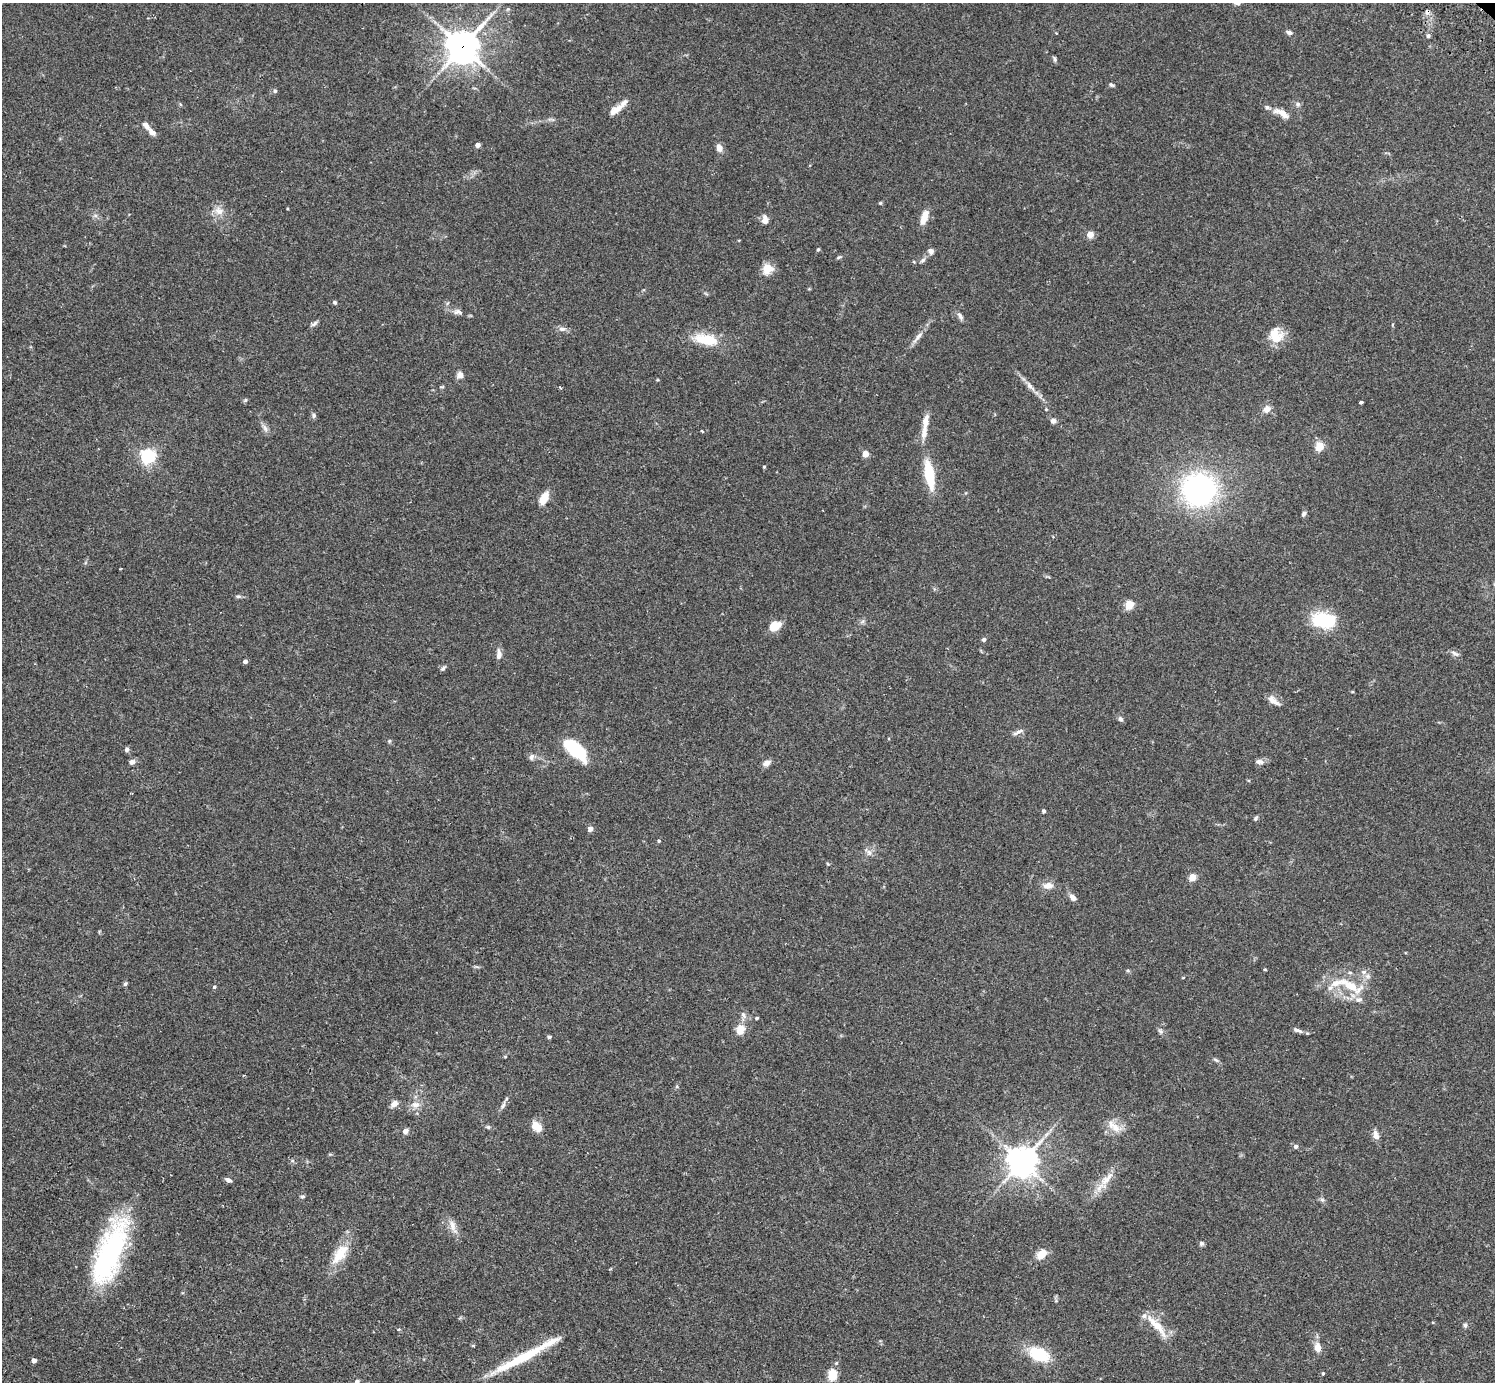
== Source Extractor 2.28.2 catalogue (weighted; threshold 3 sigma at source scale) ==
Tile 7 of 4 x 4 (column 3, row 2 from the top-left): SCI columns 3032-4524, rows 3106-4485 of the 6061 x 6070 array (HDU 1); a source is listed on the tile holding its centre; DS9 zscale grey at full resolution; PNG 1497 x 1384 px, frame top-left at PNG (2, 3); no overlay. Shown black and unused: <1% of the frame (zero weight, under 2 of 3 exposures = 3% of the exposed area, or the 3 px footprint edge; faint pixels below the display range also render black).
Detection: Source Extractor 2.28.2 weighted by HDU 2 'WHT'; one run over the whole footprint, this tile lists its part. Background 0.106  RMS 0.0064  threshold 0.0288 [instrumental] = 3 sigma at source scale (4.5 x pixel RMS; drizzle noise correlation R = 1.50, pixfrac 1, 0.05/0.05 arcsec/px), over >= 5 px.
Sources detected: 133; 1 cosmic-ray / hot-pixel residue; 1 long thin detection or spike segment (spike, bleed or trail) — not listed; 9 inside a brighter listed object's ellipse — not listed separately; the other 122 listed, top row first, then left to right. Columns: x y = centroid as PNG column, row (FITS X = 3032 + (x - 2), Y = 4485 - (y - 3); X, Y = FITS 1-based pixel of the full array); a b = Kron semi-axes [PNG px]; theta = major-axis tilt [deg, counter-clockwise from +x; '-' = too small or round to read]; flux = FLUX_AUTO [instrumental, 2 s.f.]
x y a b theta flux
1289 32 9 5 -21 1.8
1428 36 5 5 - 1.1
462 47 12 11 - 940
1055 59 7 4 -80 1.1
1111 85 7 5 -28 1.2
275 91 6 5 - 1
1298 104 7 6 - 1.5
615 110 20 8 37 5.7
1282 113 25 9 -28 6.6
152 132 11 6 -38 3.3
478 145 4 4 - 3.6
719 148 7 6 - 4.6
880 203 4 4 - 0.68
219 211 13 10 -25 5.3
924 217 16 7 69 8.4
765 221 9 9 - 2.7
1090 234 8 8 - 3.9
818 249 4 3 - 0.96
931 251 7 7 - 2.5
839 257 8 3 31 0.85
923 260 9 5 51 1.6
914 262 5 3 - 0.56
767 269 13 12 - 7.6
335 302 5 5 - 1
458 312 12 7 -5 2.7
960 316 11 5 -57 2
314 324 11 4 36 1.6
562 329 10 6 6 2.4
1276 335 19 17 -82 12
918 337 22 5 51 4.2
707 339 29 13 -12 19
460 375 8 7 - 3.3
1029 386 12 6 -51 2.9
245 400 5 5 - 0.87
1361 402 4 3 - 1.4
1046 409 4 4 - 0.58
1267 409 10 9 - 3.7
314 415 6 6 - 1.4
926 421 22 8 81 6.2
1053 421 6 5 - 2.6
265 428 12 5 -60 2.5
702 431 4 3 - 0.62
1319 446 5 5 - 19
865 454 4 4 - 8.6
147 456 6 6 - 160
764 467 4 3 - 0.79
929 474 29 9 -80 26
1199 490 29 28 - 130
544 498 16 8 62 7.8
1304 514 7 5 51 1.6
1053 537 4 3 - 0.54
238 596 8 5 -2 1.3
1129 605 5 5 - 26
1324 620 21 12 -4 43
862 622 7 4 19 1.2
775 626 13 9 27 9
984 640 5 4 - 1.7
1455 653 13 5 -34 2
499 655 13 6 90 3.4
245 661 4 4 - 2.2
443 668 8 6 37 1.3
1273 700 17 8 -39 4.4
1121 719 7 6 - 1.5
1018 732 16 4 26 2.2
389 741 5 5 - 0.85
127 749 5 5 - 1.8
575 750 23 10 -43 42
531 757 9 6 88 1.8
132 762 7 6 - 2.2
1258 762 10 7 17 2.4
767 763 10 6 26 3.2
1044 811 4 3 - 1.5
1255 818 7 5 54 1
590 829 5 5 - 2.7
659 841 5 4 - 0.72
869 853 9 7 -76 2.5
1192 877 5 4 - 16
1048 886 15 9 8 4.5
1073 897 10 7 -48 2.9
1265 969 5 3 - 0.52
1128 970 6 4 -1 0.81
1364 972 8 6 20 2
125 984 6 4 71 1.2
1350 986 38 12 -27 20
214 987 4 4 - 1.2
1330 988 8 6 27 2.1
743 1015 10 6 -64 2.3
757 1018 4 3 - 0.88
740 1029 14 11 75 7.4
1297 1030 14 5 -20 2.3
549 1037 5 4 - 1
1216 1060 8 4 -35 1.2
677 1086 6 4 73 0.81
394 1104 8 6 40 4.4
415 1105 11 9 9 4.5
503 1105 13 5 65 2.1
536 1126 13 9 -42 7.2
488 1127 5 5 - 0.99
1115 1127 19 10 -47 7.3
405 1131 7 6 - 2.4
1376 1135 13 7 -76 3.6
1296 1146 6 5 - 1.7
292 1161 6 4 18 0.88
1022 1162 9 9 - 920
1106 1179 29 10 45 10
228 1180 7 4 -29 2.1
302 1196 6 5 - 1
1322 1200 7 5 -43 1.4
453 1227 23 7 -71 5.3
1201 1243 6 6 - 1.3
109 1253 77 27 70 100
340 1254 32 14 55 15
1041 1254 16 11 40 6.1
1465 1325 7 5 89 1.2
1157 1326 33 8 -48 13
473 1346 5 3 - 0.54
1318 1347 11 7 -80 5.2
1039 1354 22 13 -22 26
34 1360 4 4 - 3
1323 1373 4 3 - 0.78
832 1375 13 10 85 9.1
357 1381 6 5 - 1.4
Overlapping masked pixels (flux is a lower limit): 1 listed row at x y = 462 47
Isophote crosses this tile's border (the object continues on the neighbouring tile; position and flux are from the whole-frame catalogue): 1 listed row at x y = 357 1381